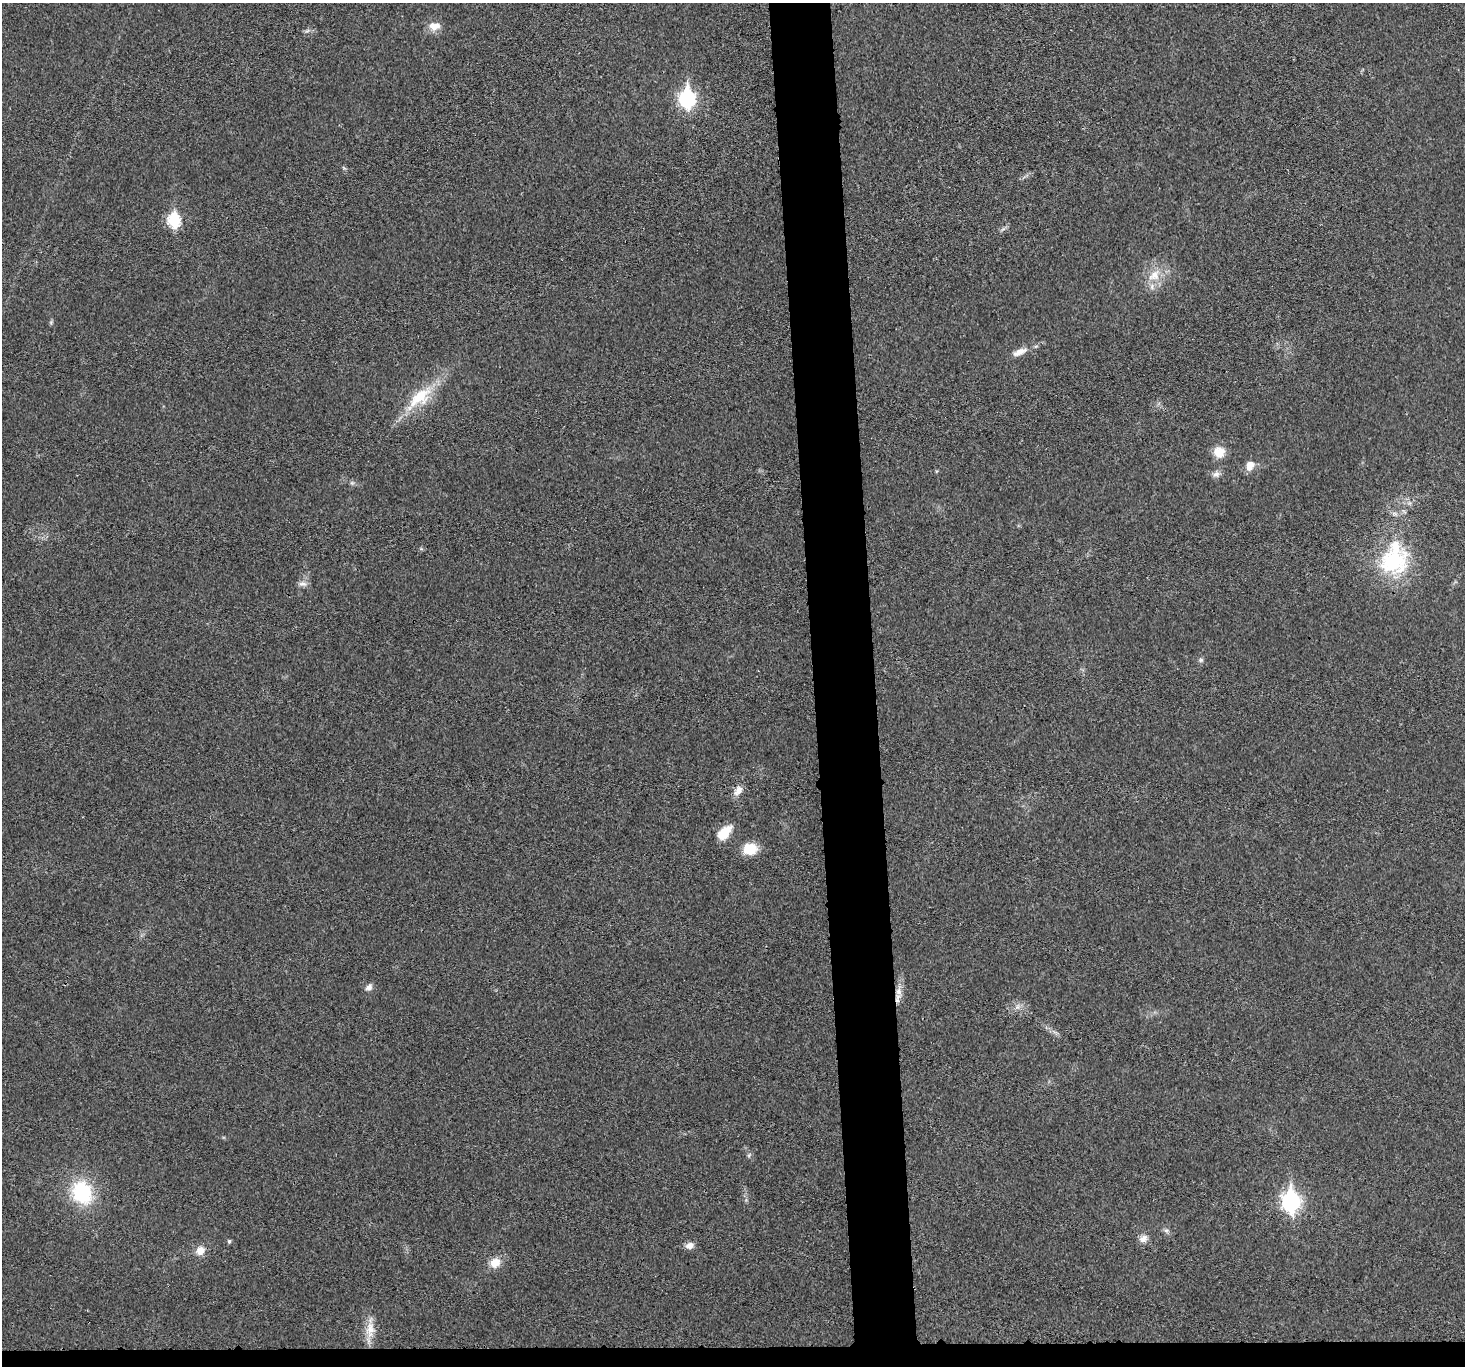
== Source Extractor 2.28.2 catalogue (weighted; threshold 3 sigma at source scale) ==
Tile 8 of 3 x 3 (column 2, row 3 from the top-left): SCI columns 1464-2926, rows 132-1495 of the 4390 x 4373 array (HDU 1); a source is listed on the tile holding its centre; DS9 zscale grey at full resolution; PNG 1467 x 1368 px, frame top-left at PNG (2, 3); no overlay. Shown black and unused: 6% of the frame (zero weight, under 3 of 4 exposures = <1% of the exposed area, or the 3 px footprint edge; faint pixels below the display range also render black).
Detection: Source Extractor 2.28.2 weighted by HDU 2 'WHT'; one run over the whole footprint, this tile lists its part. Background 0.0199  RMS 0.006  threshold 0.0269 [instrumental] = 3 sigma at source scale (4.5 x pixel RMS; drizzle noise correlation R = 1.50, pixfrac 1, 0.05/0.05 arcsec/px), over >= 5 px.
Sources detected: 30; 1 cosmic-ray / hot-pixel residue — not listed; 1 inside a brighter listed object's ellipse — not listed separately; the other 28 listed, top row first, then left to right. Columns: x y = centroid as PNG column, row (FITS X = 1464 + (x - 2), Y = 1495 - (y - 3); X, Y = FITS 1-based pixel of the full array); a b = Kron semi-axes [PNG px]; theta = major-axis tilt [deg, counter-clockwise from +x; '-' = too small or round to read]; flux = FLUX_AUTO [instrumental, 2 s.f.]
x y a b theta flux
434 26 15 10 4 5.7
307 31 7 4 19 1.1
687 99 8 7 - 160
174 220 7 6 - 65
1154 275 18 14 43 10
1019 352 23 8 23 5.6
420 397 35 18 39 23
1219 452 13 13 - 8
1250 466 13 10 72 5
1216 474 10 7 4 2.5
1393 561 42 34 20 49
303 584 13 4 3 1.9
1201 660 6 5 - 1.1
738 790 14 8 52 4.4
724 833 15 8 45 15
750 849 15 13 7 12
369 987 10 7 45 2.4
898 991 11 8 -82 4
749 1155 6 4 72 0.86
82 1192 22 18 -68 42
1291 1201 9 7 -88 220
1166 1230 7 4 0 1.3
1143 1239 11 9 38 3.4
229 1241 5 4 - 0.96
689 1245 10 7 18 3.6
200 1251 10 9 - 5.5
495 1263 13 11 31 7.2
370 1330 24 11 -89 8.7